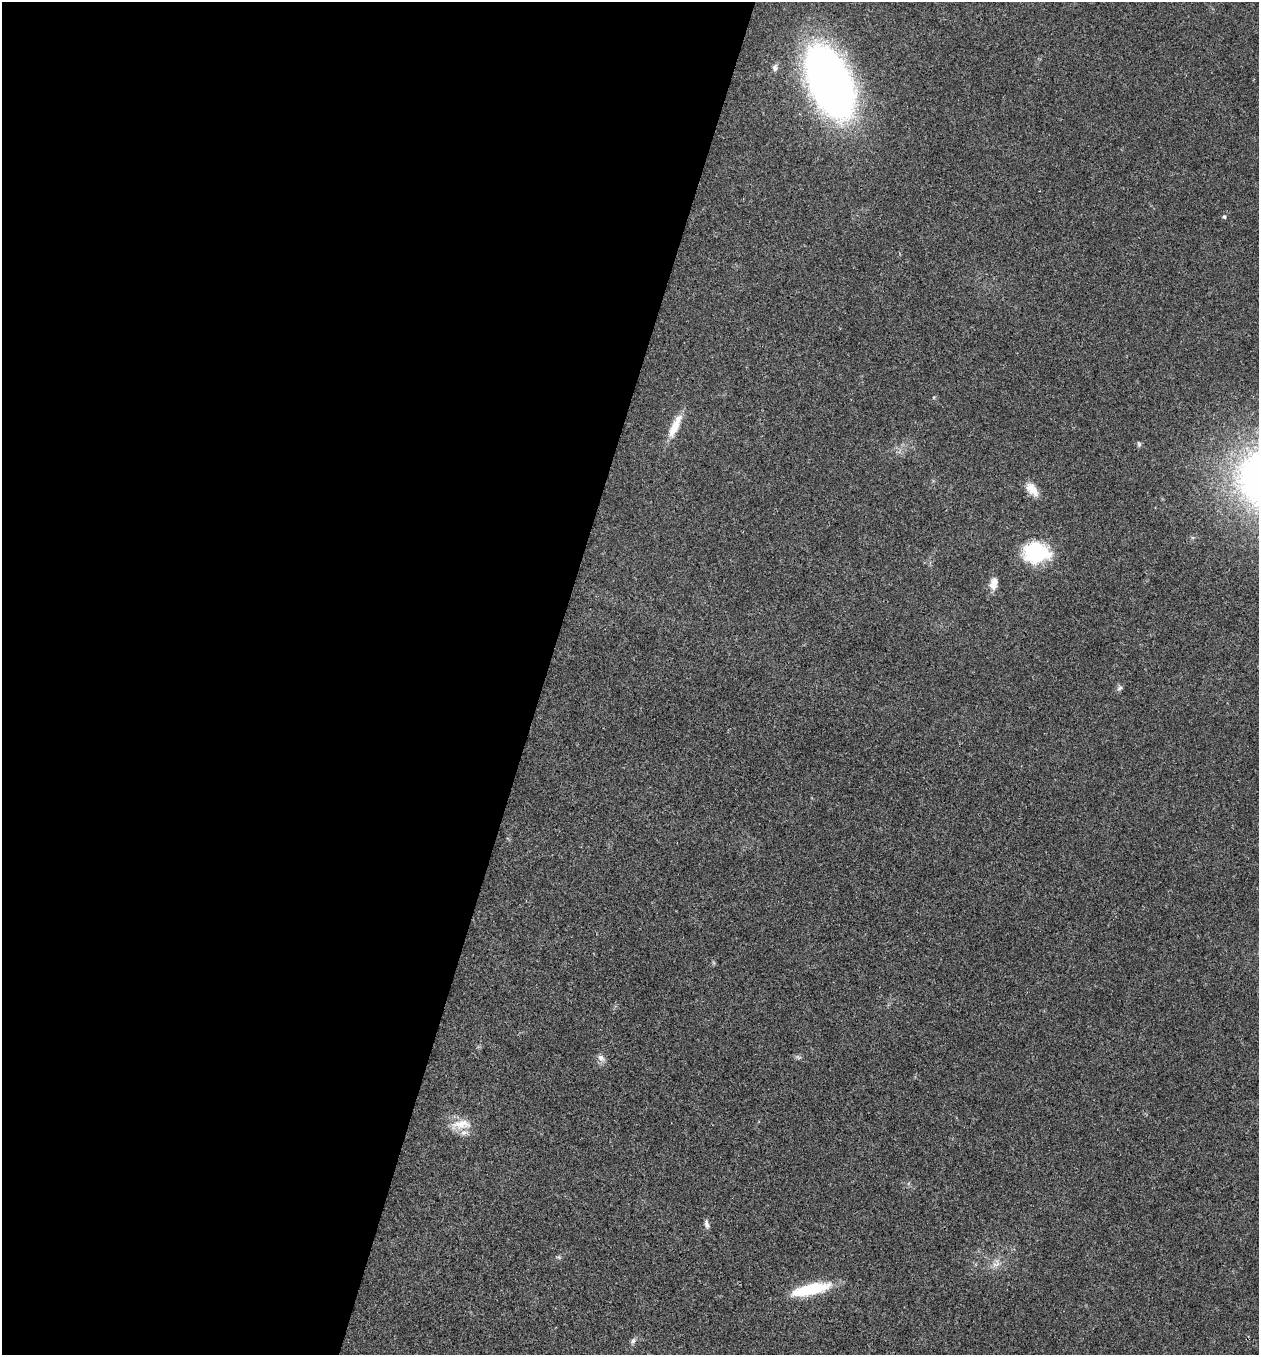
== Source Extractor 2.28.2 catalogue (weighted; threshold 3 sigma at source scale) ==
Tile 5 of 4 x 4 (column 1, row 2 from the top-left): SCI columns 268-1524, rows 2707-4059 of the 5432 x 5417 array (HDU 1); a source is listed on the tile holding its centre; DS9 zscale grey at full resolution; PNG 1261 x 1357 px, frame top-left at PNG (2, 2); no overlay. Shown black and unused: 43% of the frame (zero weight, under 3 of 4 exposures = <1% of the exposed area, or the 3 px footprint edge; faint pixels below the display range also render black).
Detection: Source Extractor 2.28.2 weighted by HDU 2 'WHT'; one run over the whole footprint, this tile lists its part. Background 0.0212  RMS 0.004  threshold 0.0179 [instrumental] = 3 sigma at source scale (4.5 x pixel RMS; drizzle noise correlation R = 1.50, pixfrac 1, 0.05/0.05 arcsec/px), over >= 5 px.
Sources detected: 17; all 17 listed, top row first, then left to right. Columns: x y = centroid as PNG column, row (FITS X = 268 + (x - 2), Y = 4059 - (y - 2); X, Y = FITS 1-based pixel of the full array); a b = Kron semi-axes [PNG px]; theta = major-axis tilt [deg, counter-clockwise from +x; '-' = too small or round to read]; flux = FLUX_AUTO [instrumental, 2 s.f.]
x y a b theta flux
775 68 9 7 82 1.4
830 82 56 29 -67 300
1224 217 5 4 - 0.53
675 426 34 9 65 6.7
1139 444 6 6 - 0.71
1032 489 19 10 -49 4.5
1036 552 27 21 0 26
994 584 15 9 77 3.3
1120 688 9 6 40 0.99
798 1057 8 4 0 0.76
601 1058 11 7 -49 1.9
461 1124 30 13 6 7.2
706 1224 12 5 -77 1.3
559 1257 7 4 0 0.62
996 1264 13 5 17 2
810 1289 44 12 13 19
633 1341 8 6 58 1.1